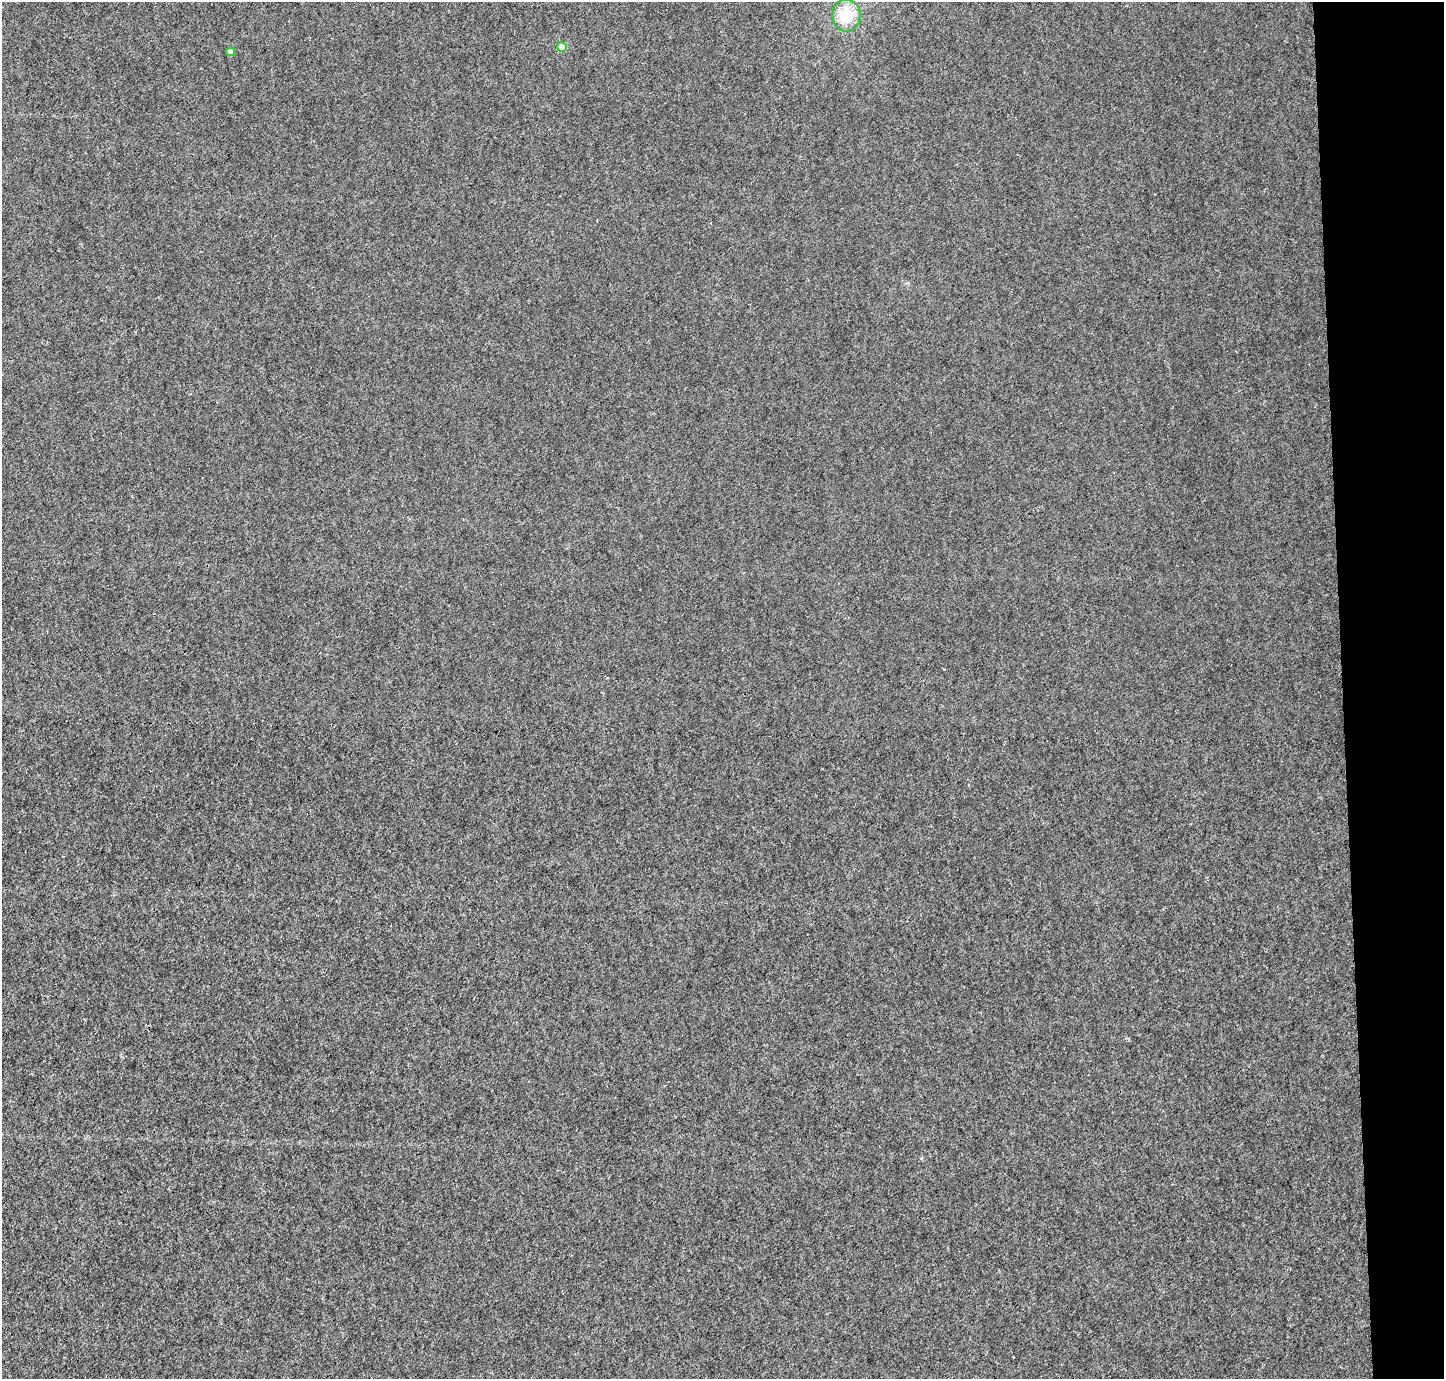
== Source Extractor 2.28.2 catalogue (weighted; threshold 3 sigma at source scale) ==
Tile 6 of 3 x 3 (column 3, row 2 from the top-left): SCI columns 2884-4325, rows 1461-2837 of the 4325 x 4301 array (HDU 1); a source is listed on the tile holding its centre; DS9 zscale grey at full resolution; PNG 1446 x 1381 px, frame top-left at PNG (2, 2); each listed source drawn as its Kron ellipse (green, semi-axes under 4 px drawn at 4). Shown black and unused: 7% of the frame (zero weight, under 3 of 4 exposures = <1% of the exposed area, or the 3 px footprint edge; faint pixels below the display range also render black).
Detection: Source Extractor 2.28.2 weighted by HDU 2 'WHT'; one run over the whole footprint, this tile lists its part. Background 0.00223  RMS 0.0054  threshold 0.0242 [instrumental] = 3 sigma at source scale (4.5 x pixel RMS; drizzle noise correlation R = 1.50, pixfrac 1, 0.05/0.05 arcsec/px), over >= 5 px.
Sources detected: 3; all 3 listed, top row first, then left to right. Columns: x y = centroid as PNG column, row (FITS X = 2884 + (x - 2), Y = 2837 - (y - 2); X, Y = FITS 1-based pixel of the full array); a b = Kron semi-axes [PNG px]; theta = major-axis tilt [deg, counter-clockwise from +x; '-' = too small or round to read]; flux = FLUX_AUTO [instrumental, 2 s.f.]
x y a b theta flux
846 15 16 14 -89 16
562 47 5 4 - 13
230 52 4 4 - 4.9